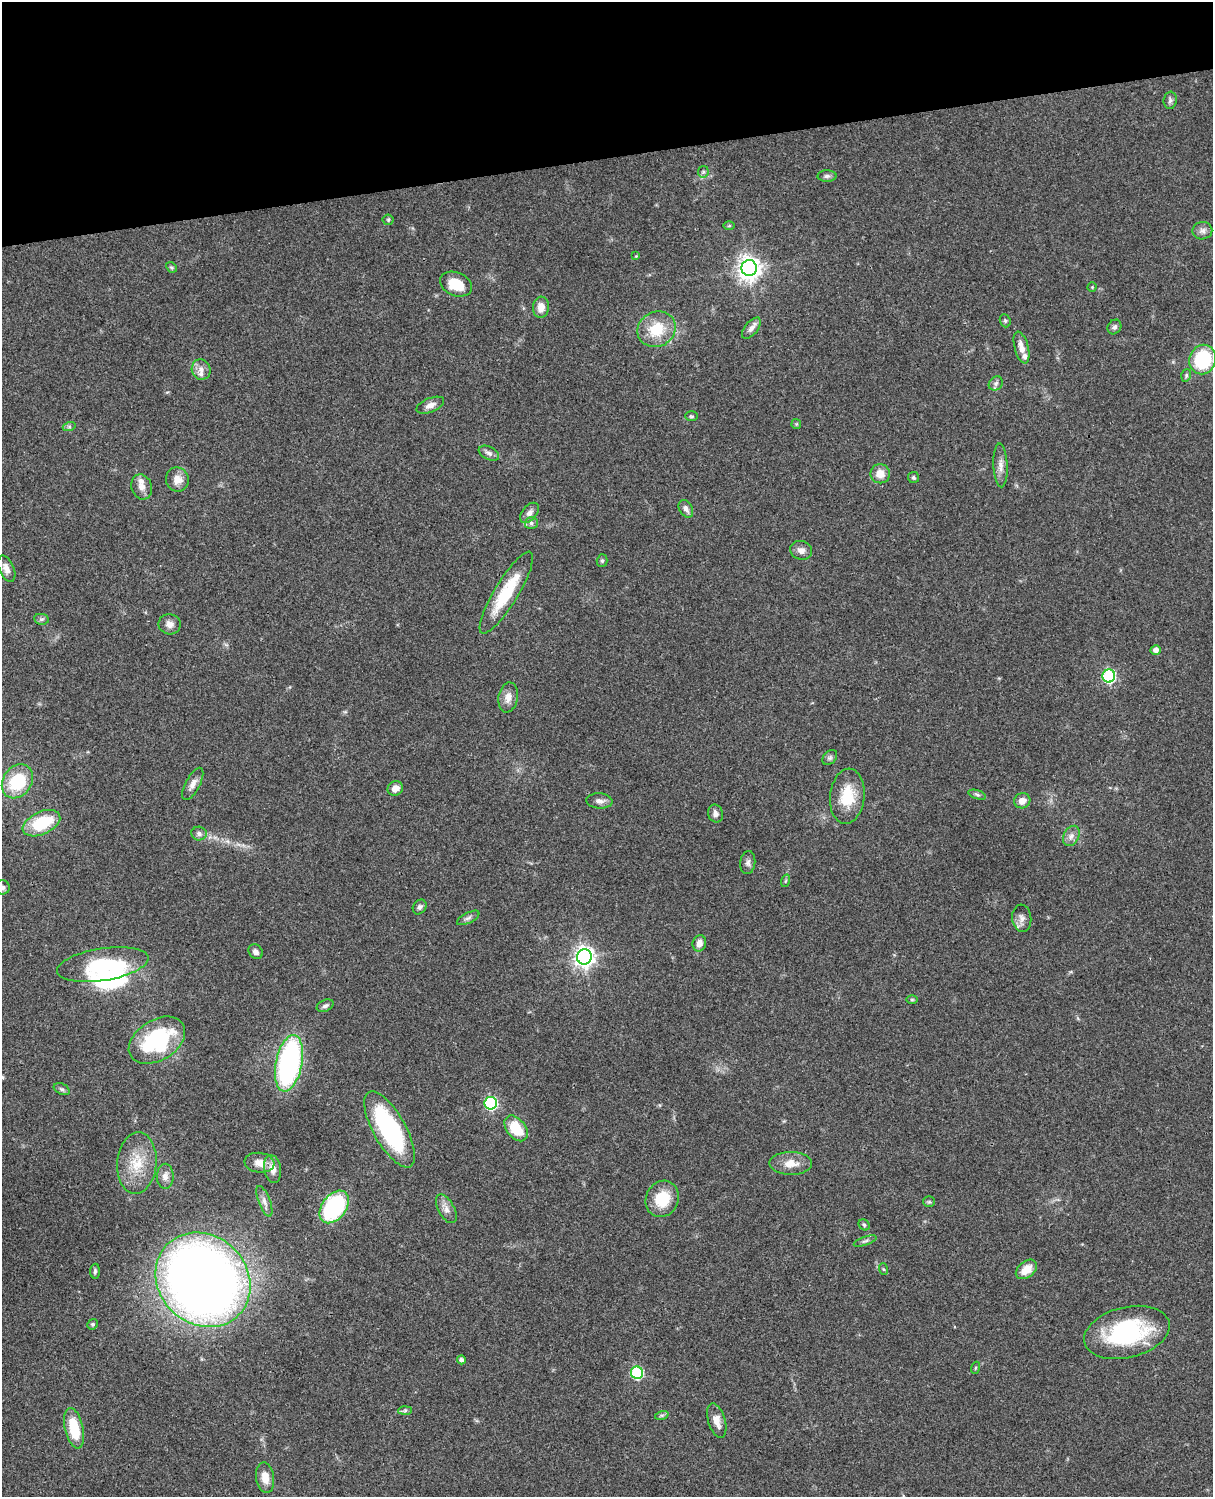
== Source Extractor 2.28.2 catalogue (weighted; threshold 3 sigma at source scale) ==
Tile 3 of 4 x 3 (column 3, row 1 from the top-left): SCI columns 2545-3755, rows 3268-4762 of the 5086 x 4926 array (HDU 1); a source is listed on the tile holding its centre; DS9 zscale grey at full resolution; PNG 1215 x 1499 px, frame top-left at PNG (2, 2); each listed source drawn as its Kron ellipse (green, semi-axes under 4 px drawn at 4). Shown black and unused: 10% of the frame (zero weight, under 3 of 4 exposures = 6% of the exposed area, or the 3 px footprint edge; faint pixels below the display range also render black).
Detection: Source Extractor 2.28.2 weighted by HDU 2 'WHT'; one run over the whole footprint, this tile lists its part. Background 0.0785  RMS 0.0058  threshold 0.0259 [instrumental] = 3 sigma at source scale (4.5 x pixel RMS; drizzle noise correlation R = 1.50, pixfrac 1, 0.05/0.05 arcsec/px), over >= 5 px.
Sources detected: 105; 3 inside a brighter object's white glare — neither listed nor drawn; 3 inside a brighter listed object's ellipse — not listed separately; the other 99 listed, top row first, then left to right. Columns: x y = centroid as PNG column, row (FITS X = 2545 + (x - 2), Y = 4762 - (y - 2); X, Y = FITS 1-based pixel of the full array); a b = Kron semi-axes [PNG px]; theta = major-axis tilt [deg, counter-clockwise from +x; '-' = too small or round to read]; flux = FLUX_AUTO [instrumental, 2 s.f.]
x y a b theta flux
1170 100 8 6 84 1.7
703 172 6 5 - 1.1
827 176 9 5 1 1.6
388 220 5 5 - 0.77
729 226 6 4 1 0.71
1202 231 10 8 10 2.6
636 256 4 4 - 0.53
171 267 6 4 -42 0.84
749 268 8 7 - 460
456 284 17 11 -22 13
1092 287 4 4 - 0.58
541 307 11 8 84 4.9
1005 321 7 5 -69 1.1
1114 327 8 6 55 1.7
751 328 12 6 51 2.7
657 329 19 17 30 18
1021 348 16 7 -75 5.5
1203 360 15 13 71 35
201 369 10 9 - 3.6
1186 375 6 4 72 0.95
996 383 8 6 47 1.6
430 405 14 7 22 3.7
692 416 6 5 - 0.91
796 424 5 4 - 0.63
69 427 6 4 18 0.97
489 453 11 6 -25 2.2
1001 465 22 7 -87 4.3
880 474 10 9 - 6.1
913 478 5 5 - 1
177 479 12 11 - 6.3
142 487 13 10 -70 4.2
686 509 9 6 -60 2.5
530 513 12 7 49 3.2
531 523 6 5 - 1.6
801 550 11 9 -19 3.6
602 561 6 5 - 1
6 569 14 7 -65 4.4
506 593 47 12 59 27
41 619 7 5 -9 1.2
170 624 11 10 - 3.5
1156 650 5 4 - 2.7
1109 676 6 6 - 73
508 697 15 9 80 4.6
830 758 9 6 48 1.4
17 781 18 14 55 29
193 784 18 7 62 3.7
395 788 8 7 - 4.9
977 795 9 4 -18 1.2
847 796 27 17 84 19
599 801 13 7 -5 3
1022 801 8 7 - 4.2
715 814 9 7 -73 2.6
41 823 20 11 25 28
199 833 8 7 - 2
1071 836 11 7 61 3
748 863 11 7 85 2.1
785 881 6 4 70 0.89
3 887 7 7 - 1.5
420 907 8 6 54 1.7
468 918 12 5 27 1.7
1022 918 13 9 -83 3.3
699 943 8 6 76 4.1
256 952 8 6 -49 2.2
584 957 7 7 - 320
103 964 46 16 9 41
912 1000 6 4 0 0.67
325 1006 9 5 22 1.8
157 1040 31 20 32 58
289 1063 29 13 79 120
62 1089 8 5 -26 1.3
491 1103 6 6 - 83
516 1128 14 9 -52 16
389 1129 43 16 -61 76
137 1163 31 19 85 18
259 1163 15 10 -6 5.8
791 1163 21 11 0 8.1
273 1169 14 8 -80 5.3
165 1176 12 8 89 3.6
662 1199 19 16 64 17
264 1201 16 6 -69 3.2
929 1202 6 5 - 0.91
334 1207 18 12 53 67
446 1209 16 8 -61 3.9
864 1225 6 5 - 0.85
865 1241 12 4 19 1.4
883 1269 6 4 -70 0.65
1026 1269 12 8 38 8.5
95 1271 7 4 88 1.1
203 1280 50 44 -44 690
93 1324 5 5 - 1
1127 1332 43 25 14 67
461 1360 4 4 - 1.9
975 1368 6 4 71 0.65
637 1373 6 6 - 56
405 1410 7 4 2 1.1
662 1415 7 4 18 1
717 1421 18 8 -72 5.8
74 1428 20 9 -77 21
265 1478 15 9 -81 6.9
Overlapping masked pixels (flux is a lower limit): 1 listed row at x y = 506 593
Isophote crosses this tile's border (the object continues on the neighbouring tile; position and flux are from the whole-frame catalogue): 1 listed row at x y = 3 887